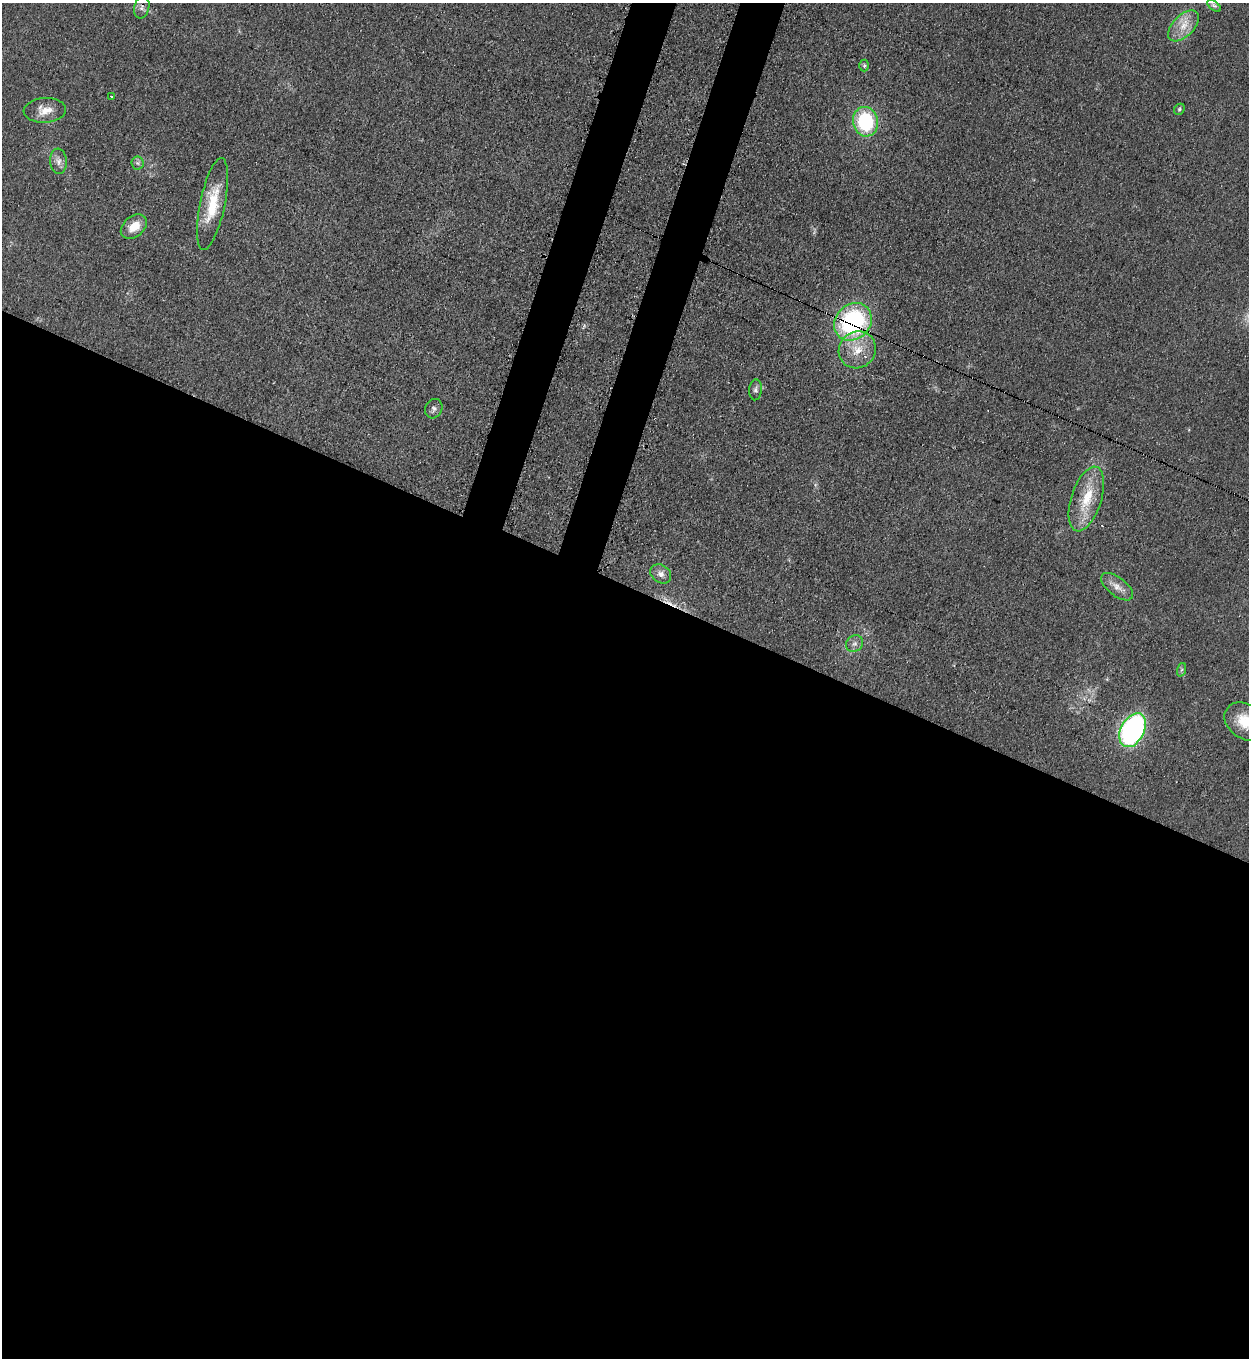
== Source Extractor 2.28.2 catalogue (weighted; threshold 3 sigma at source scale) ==
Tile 14 of 4 x 4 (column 2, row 4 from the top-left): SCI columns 1608-2854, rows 41-1396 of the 5579 x 5500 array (HDU 1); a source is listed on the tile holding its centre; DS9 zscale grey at full resolution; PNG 1251 x 1360 px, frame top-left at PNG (2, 3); each listed source drawn as its Kron ellipse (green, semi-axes under 4 px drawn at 4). Shown black and unused: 60% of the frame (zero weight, under 3 of 4 exposures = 7% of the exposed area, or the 3 px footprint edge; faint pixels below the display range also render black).
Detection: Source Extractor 2.28.2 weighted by HDU 2 'WHT'; one run over the whole footprint, this tile lists its part. Background 0.05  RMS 0.0071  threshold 0.0321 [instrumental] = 3 sigma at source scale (4.5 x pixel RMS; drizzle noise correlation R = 1.50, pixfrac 1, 0.05/0.05 arcsec/px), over >= 5 px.
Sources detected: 24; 1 cosmic-ray / hot-pixel residue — neither listed nor drawn; the other 23 listed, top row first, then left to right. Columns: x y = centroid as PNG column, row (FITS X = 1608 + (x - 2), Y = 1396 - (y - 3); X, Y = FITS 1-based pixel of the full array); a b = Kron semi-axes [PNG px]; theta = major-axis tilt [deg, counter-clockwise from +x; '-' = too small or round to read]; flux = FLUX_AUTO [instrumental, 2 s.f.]
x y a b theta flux
1214 6 8 4 -36 1.8
142 7 11 7 73 2.8
1184 26 19 10 45 11
864 66 6 5 - 1.1
112 96 3 3 - 2.3
1179 109 6 5 - 1.2
45 110 21 12 4 9.3
865 122 15 12 -78 56
58 161 12 8 -84 4.2
137 163 6 6 - 1.8
212 204 47 12 78 27
134 227 15 10 39 11
853 322 20 17 44 100
857 350 19 18 - 17
755 390 10 6 86 2.4
434 409 10 8 63 2.6
1086 499 33 15 72 24
661 574 11 8 -36 4.1
1117 587 19 9 -38 6.5
854 644 9 8 - 3.1
1181 670 7 4 70 1.4
1246 722 23 17 -35 20
1133 730 18 11 63 160
Overlapping masked pixels (flux is a lower limit): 1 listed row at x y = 853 322
Isophote crosses this tile's border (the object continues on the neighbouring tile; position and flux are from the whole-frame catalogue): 1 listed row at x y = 1246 722